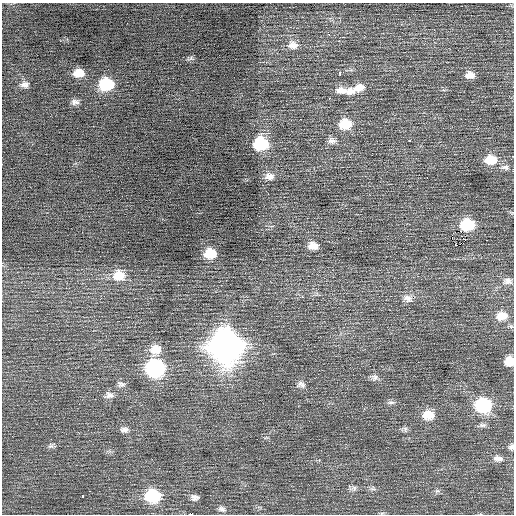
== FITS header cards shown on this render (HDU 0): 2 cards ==
NAXIS1  =                  512 / Axis length
NAXIS2  =                  512 / Axis length

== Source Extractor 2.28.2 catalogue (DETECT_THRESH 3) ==
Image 512 x 512 px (HDU 0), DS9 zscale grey, 1 PNG px = 1 image px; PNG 516 x 516 px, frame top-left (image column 1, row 512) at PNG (2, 3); no overlay
Background 0.27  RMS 0.82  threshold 2.47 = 3 sigma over >= 5 px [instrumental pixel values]
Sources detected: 57; all 57 listed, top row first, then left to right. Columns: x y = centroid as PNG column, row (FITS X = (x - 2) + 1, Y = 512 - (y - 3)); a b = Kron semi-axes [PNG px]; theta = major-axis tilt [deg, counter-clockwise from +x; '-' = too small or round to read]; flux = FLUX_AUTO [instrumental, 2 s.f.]
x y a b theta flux
340 20 3 3 - 74
328 34 3 2 - 110
293 45 14 9 1 430
191 58 8 6 -19 120
79 73 12 9 1 680
340 73 4 3 - 960
470 75 11 8 -2 420
25 84 12 9 -3 300
106 84 13 11 4 2400
359 87 19 9 13 630
342 90 17 9 -3 500
350 91 16 7 2 410
329 98 3 3 - 150
75 102 11 7 5 220
345 124 12 10 8 1300
410 140 3 2 - 350
332 141 11 8 -12 250
261 144 12 10 6 3400
491 160 14 10 0 1200
505 167 12 7 -6 240
269 176 13 9 4 370
467 225 11 8 0 2500
453 233 3 2 - 35
465 239 3 2 - 39
487 240 3 2 - 94
456 245 4 2 - 140
313 246 11 8 -4 510
210 254 10 8 3 1400
119 275 14 12 2 940
508 281 13 9 -6 290
408 298 14 9 -22 330
502 316 14 10 2 710
226 346 15 14 - 72000
155 349 14 11 16 730
509 361 8 8 - 850
155 368 12 11 - 8500
375 377 10 7 -15 210
121 384 11 8 -3 210
301 385 11 8 -16 260
109 395 12 9 8 280
390 402 11 4 3 140
483 405 13 11 -5 4400
428 415 14 11 2 790
482 425 11 6 0 160
124 430 12 7 -5 240
51 446 8 6 1 140
511 447 8 7 - 180
498 458 13 8 -4 320
354 488 7 6 - 140
373 489 7 4 -18 110
89 491 3 2 - 68
437 491 7 4 16 100
82 496 3 3 - 260
153 496 13 10 -6 3600
195 497 11 8 -7 240
222 509 11 7 -25 200
190 514 4 2 - 6700
At the frame edge (FLAGS 8, measured only in part): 3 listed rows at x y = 509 361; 511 447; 190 514